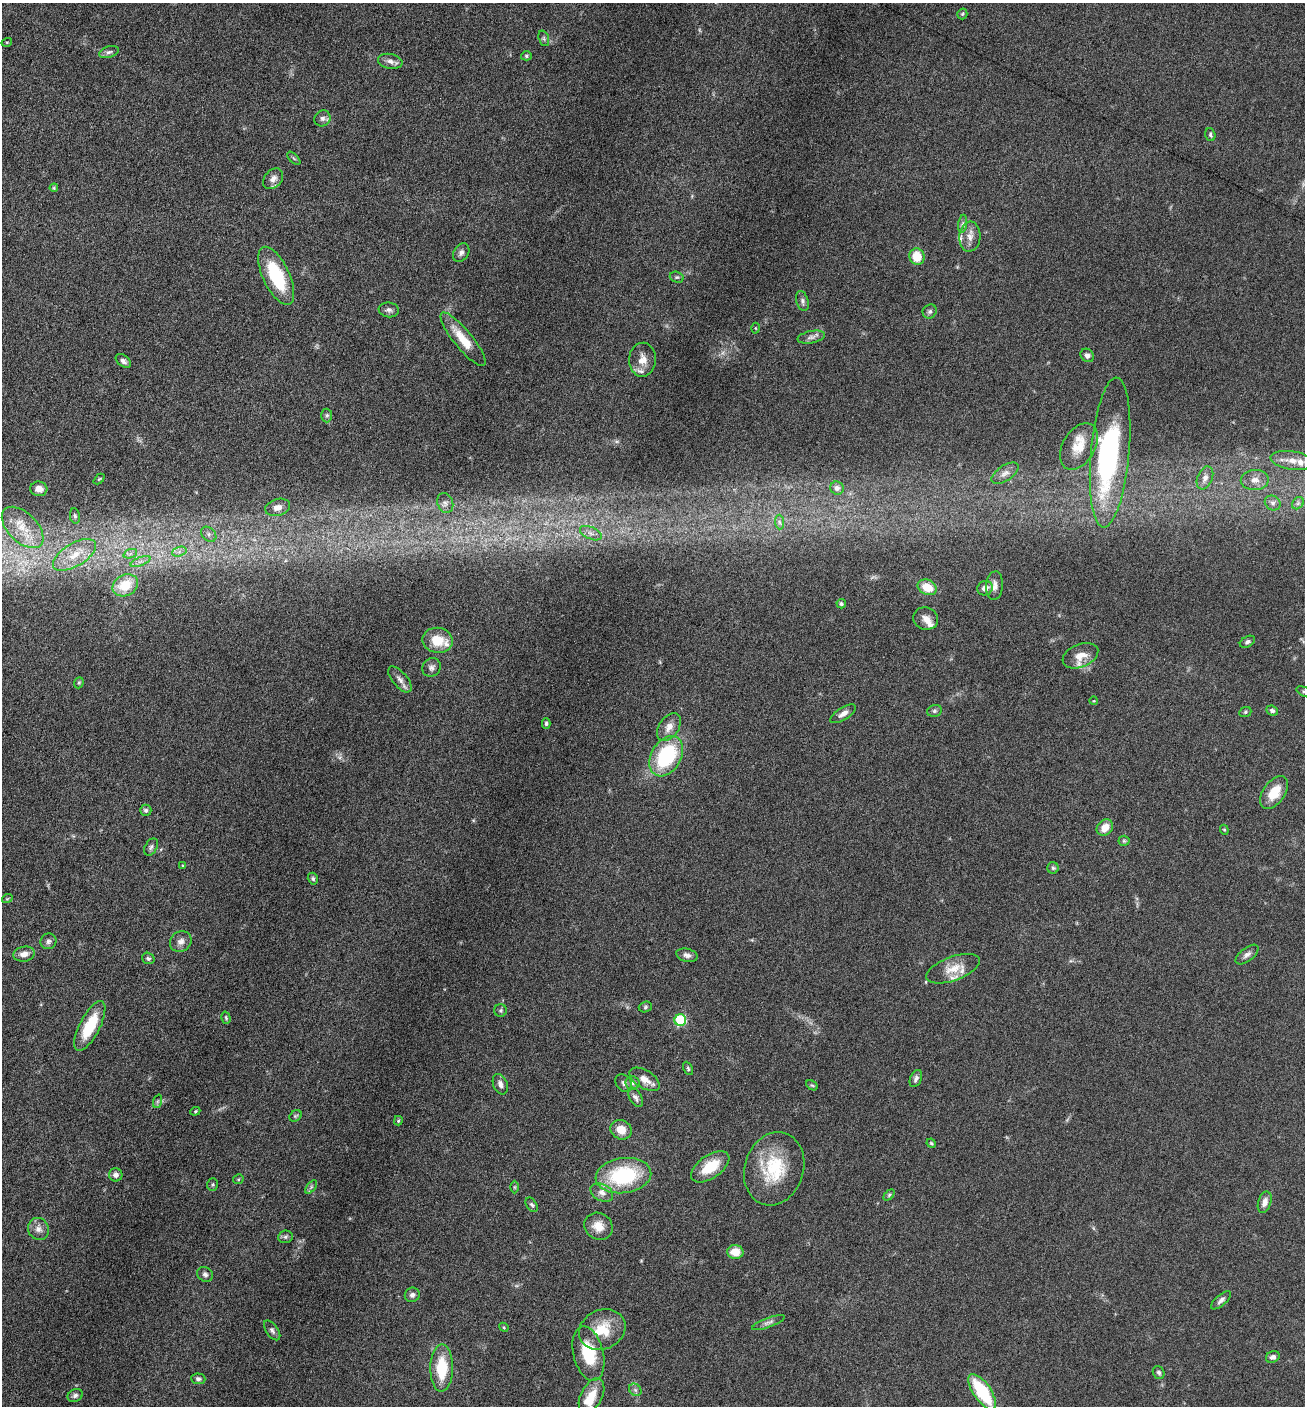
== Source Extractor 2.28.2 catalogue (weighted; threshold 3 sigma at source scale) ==
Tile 11 of 4 x 4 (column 3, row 3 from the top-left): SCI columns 2892-4194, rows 1410-2813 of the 5649 x 5632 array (HDU 1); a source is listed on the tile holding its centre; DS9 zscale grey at full resolution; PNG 1307 x 1408 px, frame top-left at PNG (2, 3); each listed source drawn as its Kron ellipse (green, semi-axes under 4 px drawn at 4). Nothing masked; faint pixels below the display range render black.
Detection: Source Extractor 2.28.2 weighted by HDU 2 'WHT'; one run over the whole footprint, this tile lists its part. Background 0.0873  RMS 0.0038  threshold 0.0156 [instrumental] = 3 sigma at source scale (4.09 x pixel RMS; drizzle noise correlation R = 1.36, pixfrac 0.8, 0.05/0.05 arcsec/px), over >= 5 px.
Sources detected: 147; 3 inside a brighter object's white glare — neither listed nor drawn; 6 inside a brighter listed object's ellipse — not listed separately; the other 138 listed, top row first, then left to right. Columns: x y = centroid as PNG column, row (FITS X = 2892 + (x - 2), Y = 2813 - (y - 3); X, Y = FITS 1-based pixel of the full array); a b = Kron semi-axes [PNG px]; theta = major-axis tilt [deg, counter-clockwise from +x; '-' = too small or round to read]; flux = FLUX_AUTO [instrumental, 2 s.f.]
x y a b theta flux
962 14 5 5 - 0.47
544 38 8 5 -71 0.8
7 42 5 3 - 0.32
109 52 10 5 16 1.1
526 56 5 4 - 0.53
390 61 12 7 -12 1.9
322 118 8 7 - 1.3
1210 135 6 5 - 0.65
294 158 8 3 -45 0.5
273 179 12 8 47 2.4
54 188 4 3 - 0.4
963 224 9 4 81 0.93
970 237 15 10 85 3
461 253 10 7 57 1.4
917 257 8 7 - 7.7
276 276 31 13 -65 20
677 277 7 5 -18 0.7
802 301 10 6 -74 1.1
389 310 10 7 -6 1.2
930 311 7 6 - 0.92
756 328 5 3 - 0.33
811 337 14 6 11 1.5
463 339 34 9 -51 8
1087 355 7 6 - 1.2
642 360 17 13 88 4
123 361 9 5 -39 1.1
327 415 7 5 90 0.74
1079 446 25 16 60 7.9
1110 452 75 19 85 56
1292 460 21 9 -8 4.3
1005 473 15 7 34 2
1205 478 12 7 67 2
99 479 6 4 44 0.35
1255 480 14 10 2 2.9
837 488 7 6 - 1.3
39 489 8 7 - 2.4
445 503 10 7 -69 1.7
1273 503 8 7 - 1.2
1298 503 7 5 46 0.81
278 507 13 8 15 2.8
75 516 7 5 -79 0.74
779 522 7 4 -88 0.86
23 527 25 14 -45 9.1
591 533 11 6 -25 1.7
209 534 9 6 -42 1.3
179 552 7 4 19 1.3
130 554 7 4 19 0.93
74 555 24 11 31 8.1
140 561 10 3 21 1.1
125 585 13 10 26 10
994 586 14 8 84 2.2
927 587 10 7 -26 6.7
985 588 8 7 - 2.4
841 604 4 4 - 0.66
926 618 12 11 - 2.6
438 640 15 12 -10 8.5
1247 642 8 5 28 0.88
1080 656 19 11 22 4.3
431 667 10 8 55 1.4
400 679 16 7 -50 2
79 683 6 4 69 0.5
1304 692 8 4 -26 0.77
1094 701 4 3 - 0.25
934 711 7 5 15 0.82
1272 711 6 4 -25 0.96
1245 712 6 5 - 0.57
843 714 14 6 32 2
546 723 5 4 - 0.61
669 727 16 9 56 3
666 756 21 15 60 31
1274 792 18 11 54 7.5
146 810 6 5 - 0.72
1105 827 9 7 43 4.1
1224 830 5 4 - 0.49
1124 841 5 5 - 0.54
151 847 9 6 59 1
183 866 3 3 - 0.39
1053 868 6 5 - 0.71
313 879 6 5 - 0.71
7 899 5 3 - 0.29
48 941 8 7 - 1.1
181 941 11 10 - 2.1
24 954 11 7 12 2.3
687 955 11 6 -15 1.5
1247 955 13 6 37 1.6
148 958 6 5 - 0.8
953 969 28 12 20 5.9
645 1007 7 5 18 0.63
501 1010 6 6 - 0.69
226 1018 6 4 -74 0.52
680 1020 6 5 - 27
90 1026 27 10 63 14
688 1068 7 4 -65 0.54
645 1079 17 9 -32 3.4
916 1079 9 5 67 1.1
624 1083 9 7 -51 1.2
632 1083 7 7 - 1.1
500 1084 11 7 -68 1.6
812 1085 6 4 -28 0.49
635 1097 10 6 -61 1.3
158 1101 7 4 71 0.6
195 1111 5 4 - 0.42
295 1116 7 5 34 0.57
398 1121 5 4 - 0.5
621 1130 11 9 -26 4.8
931 1143 5 4 - 0.46
710 1167 22 11 35 10
774 1169 37 29 72 20
116 1175 6 6 - 1.5
623 1176 28 17 7 30
238 1179 5 4 - 0.42
212 1184 6 5 - 0.6
311 1187 8 4 54 0.71
515 1187 6 4 -90 0.45
602 1192 12 8 -29 2.3
889 1195 6 4 46 0.53
1265 1202 11 6 72 2.1
532 1205 8 5 -56 0.72
598 1226 15 13 -34 4.5
38 1229 11 10 - 2.2
285 1237 7 6 - 0.74
735 1252 8 7 - 5.6
205 1274 8 7 - 1.3
412 1295 7 7 - 1.2
1221 1300 12 5 42 1.3
768 1323 17 4 21 1.4
504 1327 5 4 - 0.38
272 1330 11 6 -55 1.1
602 1330 24 19 24 10
588 1354 28 15 -76 15
1273 1357 7 5 23 1.2
442 1368 23 11 89 14
1159 1373 7 5 -63 0.81
198 1379 7 5 -4 0.89
635 1390 7 5 -45 0.82
982 1392 21 8 -56 22
75 1395 8 6 24 1.1
591 1396 19 10 63 5.9
Isophote crosses this tile's border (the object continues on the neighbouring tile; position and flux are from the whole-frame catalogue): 1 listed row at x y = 1304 692